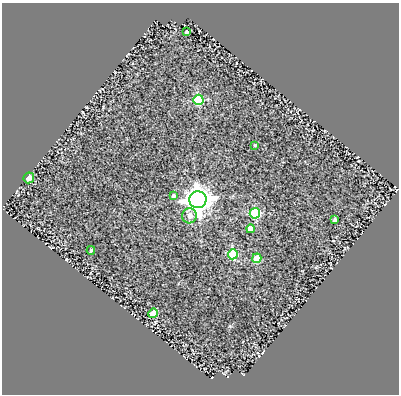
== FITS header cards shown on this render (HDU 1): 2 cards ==
NAXIS1  =                  397
NAXIS2  =                  392

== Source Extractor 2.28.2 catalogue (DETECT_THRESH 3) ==
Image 397 x 392 px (HDU 1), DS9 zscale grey, 1 PNG px = 1 image px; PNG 401 x 396 px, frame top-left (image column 1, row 392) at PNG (2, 3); each listed source drawn as its Kron ellipse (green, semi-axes under 4 px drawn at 4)
Background 0.747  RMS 0.99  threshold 2.96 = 3 sigma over >= 5 px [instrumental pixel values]
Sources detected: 14; all 14 listed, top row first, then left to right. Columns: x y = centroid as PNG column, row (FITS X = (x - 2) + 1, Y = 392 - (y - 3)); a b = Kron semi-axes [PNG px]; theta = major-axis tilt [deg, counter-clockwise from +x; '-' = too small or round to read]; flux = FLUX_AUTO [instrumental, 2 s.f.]
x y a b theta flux
187 32 4 3 - 140
198 100 5 5 - 4100
255 145 3 3 - 79
29 178 5 5 - 610
173 196 4 3 - 160
198 200 8 8 - 62000
255 213 5 5 - 4400
190 216 7 7 - 440
334 220 3 3 - 130
250 229 4 4 - 450
91 250 4 3 - 76
233 254 5 5 - 3400
257 258 5 4 - 1700
153 313 5 4 - 1200